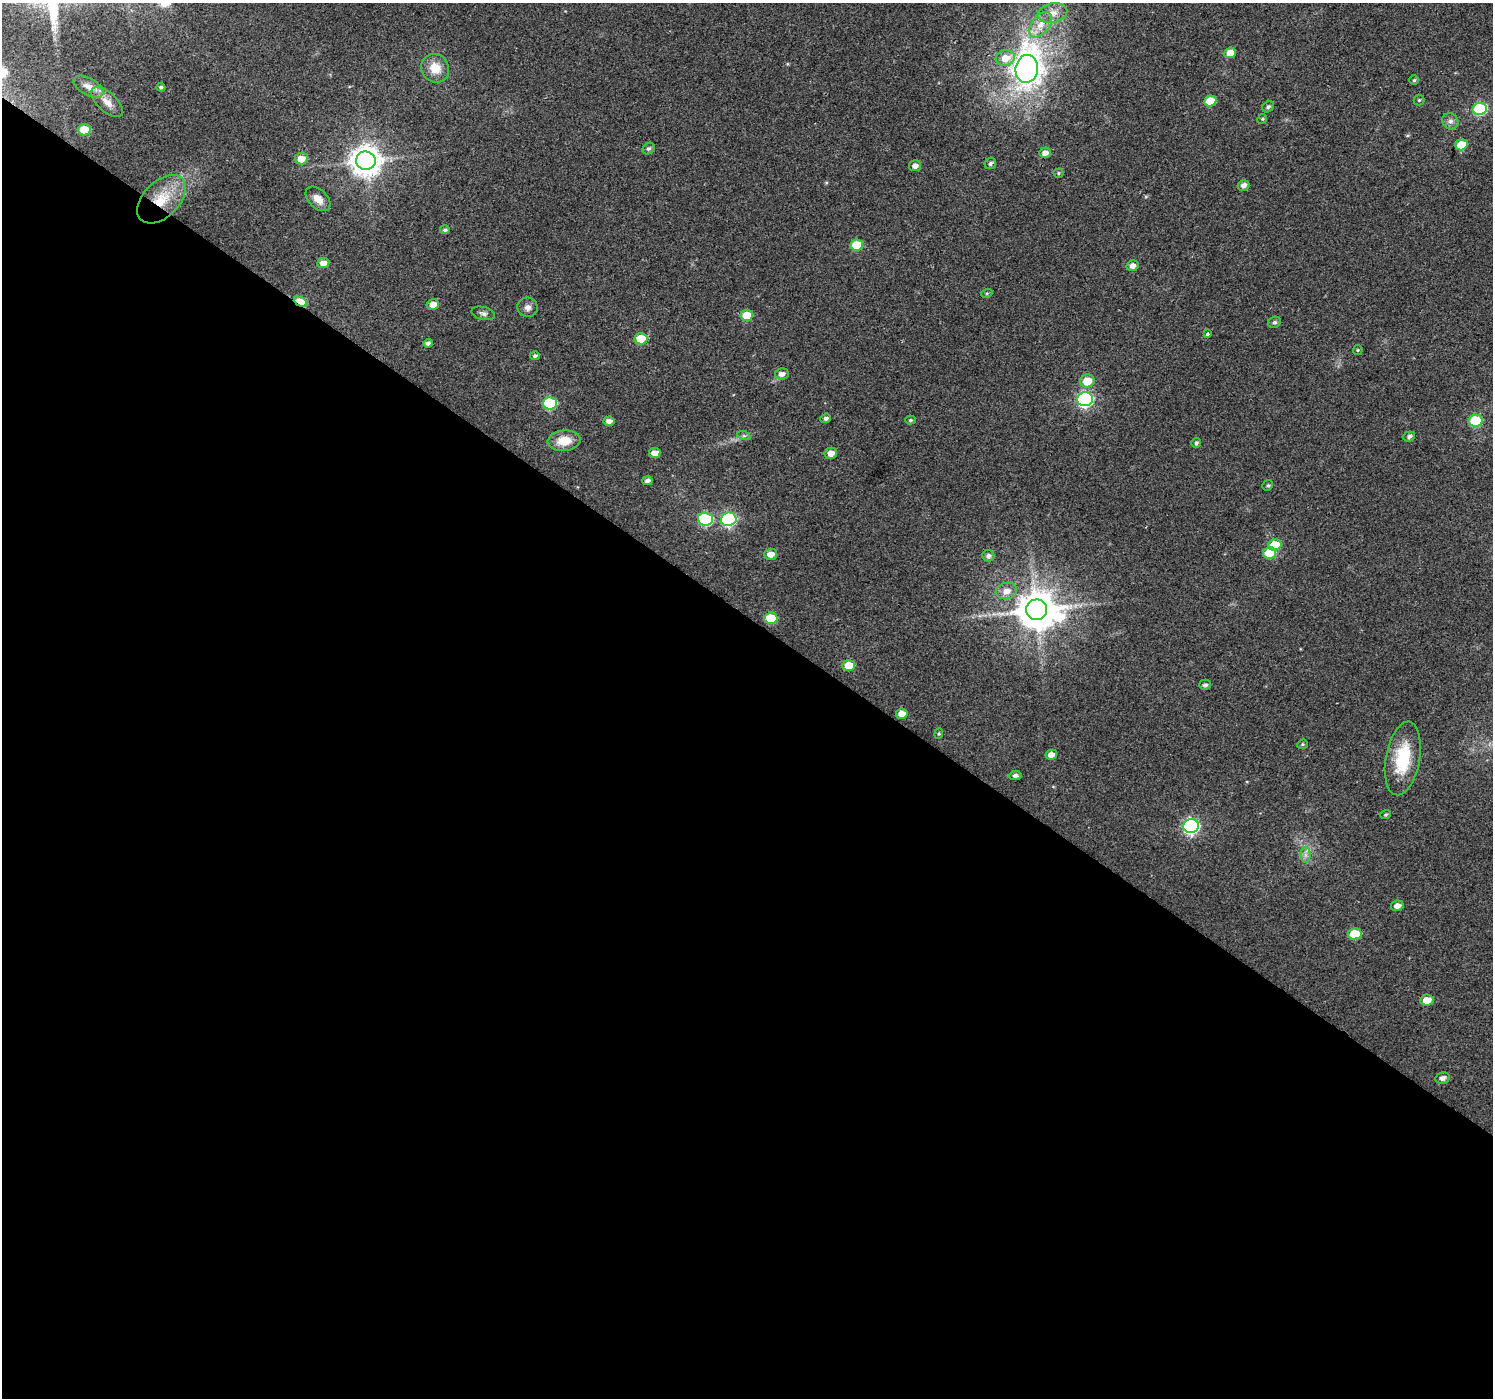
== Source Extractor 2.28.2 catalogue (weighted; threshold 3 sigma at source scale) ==
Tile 14 of 4 x 4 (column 2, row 4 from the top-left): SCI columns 1497-2987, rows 247-1642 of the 5970 x 6010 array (HDU 1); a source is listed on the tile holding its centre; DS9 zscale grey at full resolution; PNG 1495 x 1400 px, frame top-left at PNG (2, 3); each listed source drawn as its Kron ellipse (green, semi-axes under 4 px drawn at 4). Shown black and unused: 56% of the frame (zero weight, under 2 of 3 exposures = <1% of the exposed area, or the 3 px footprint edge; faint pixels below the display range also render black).
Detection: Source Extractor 2.28.2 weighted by HDU 2 'WHT'; one run over the whole footprint, this tile lists its part. Background 0.0472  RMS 0.0081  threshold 0.0366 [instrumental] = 3 sigma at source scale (4.5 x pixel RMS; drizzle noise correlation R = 1.50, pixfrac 1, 0.0396/0.0396 arcsec/px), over >= 5 px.
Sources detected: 85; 1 inside a brighter object's white glare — neither listed nor drawn; the other 84 listed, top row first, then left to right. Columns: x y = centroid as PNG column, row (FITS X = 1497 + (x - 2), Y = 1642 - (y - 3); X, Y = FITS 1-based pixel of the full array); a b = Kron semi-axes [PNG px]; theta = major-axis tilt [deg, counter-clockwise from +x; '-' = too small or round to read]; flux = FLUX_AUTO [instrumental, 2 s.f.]
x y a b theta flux
1052 13 15 9 12 6.8
1040 25 15 9 51 8.1
1230 53 6 5 - 9.2
1005 58 9 7 12 11
435 68 15 13 -52 14
1027 69 14 11 82 710
1414 80 5 5 - 1.2
88 87 16 8 -30 6.4
161 87 4 3 - 1.6
1419 100 5 5 - 1.1
1210 101 6 5 - 19
107 102 19 9 -42 8.4
1268 107 6 5 - 1.9
1480 109 7 6 - 79
1262 119 5 4 - 0.94
1450 121 8 7 - 3.3
84 130 6 5 - 24
1461 145 6 5 - 22
648 149 6 5 - 2
1045 153 6 5 - 4.8
301 159 6 6 - 8.8
366 161 10 9 - 1200
990 163 6 5 - 1.9
915 166 6 5 - 3.8
1058 173 5 4 - 1
1243 185 6 5 - 3.6
161 199 29 18 45 31
318 199 15 9 -44 7.4
445 230 5 4 - 1.7
857 245 6 5 - 26
323 263 6 5 - 6.1
1132 266 6 5 - 4.8
987 293 6 3 18 0.94
300 302 7 4 -25 31
433 304 6 5 - 6.3
528 307 10 9 - 4.1
483 313 12 6 -13 2.8
747 315 6 5 - 21
1274 322 6 5 - 2
1207 334 3 3 - 1.3
641 339 6 5 - 29
428 343 5 4 - 2.5
1358 350 5 4 - 1
535 356 5 4 - 1.5
782 374 7 5 9 3.7
1087 381 7 6 - 15
1085 399 8 7 - 190
550 403 7 6 - 73
826 418 5 4 - 2.2
910 420 5 4 - 1.1
609 421 5 4 - 4.2
1475 421 7 6 - 48
744 436 7 4 -18 1.4
1409 436 6 5 - 2.1
564 441 16 10 6 15
1196 443 5 4 - 1.8
655 453 5 5 - 8
831 453 6 5 - 6.9
647 481 5 4 - 2.6
1268 485 5 5 - 1.4
705 519 7 6 - 88
729 519 8 6 17 130
1275 545 6 5 - 23
1270 553 7 5 13 25
771 554 6 5 - 6.4
988 556 6 6 - 2.7
1006 591 11 8 13 6.7
1037 610 10 10 - 2400
771 618 7 5 5 32
849 665 6 5 - 17
1205 685 6 5 - 2.2
902 714 6 5 - 7.7
939 734 5 4 - 1.1
1302 744 5 4 - 1.1
1051 755 6 5 - 5.5
1403 758 37 17 80 37
1015 776 6 4 6 2.7
1386 815 5 4 - 1.2
1191 826 8 7 - 210
1305 855 7 5 -89 2.6
1397 906 6 5 - 4.7
1355 934 7 5 9 28
1427 1000 6 5 - 9.7
1442 1078 7 5 12 3.4
Overlapping masked pixels (flux is a lower limit): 2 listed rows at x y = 161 199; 300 302